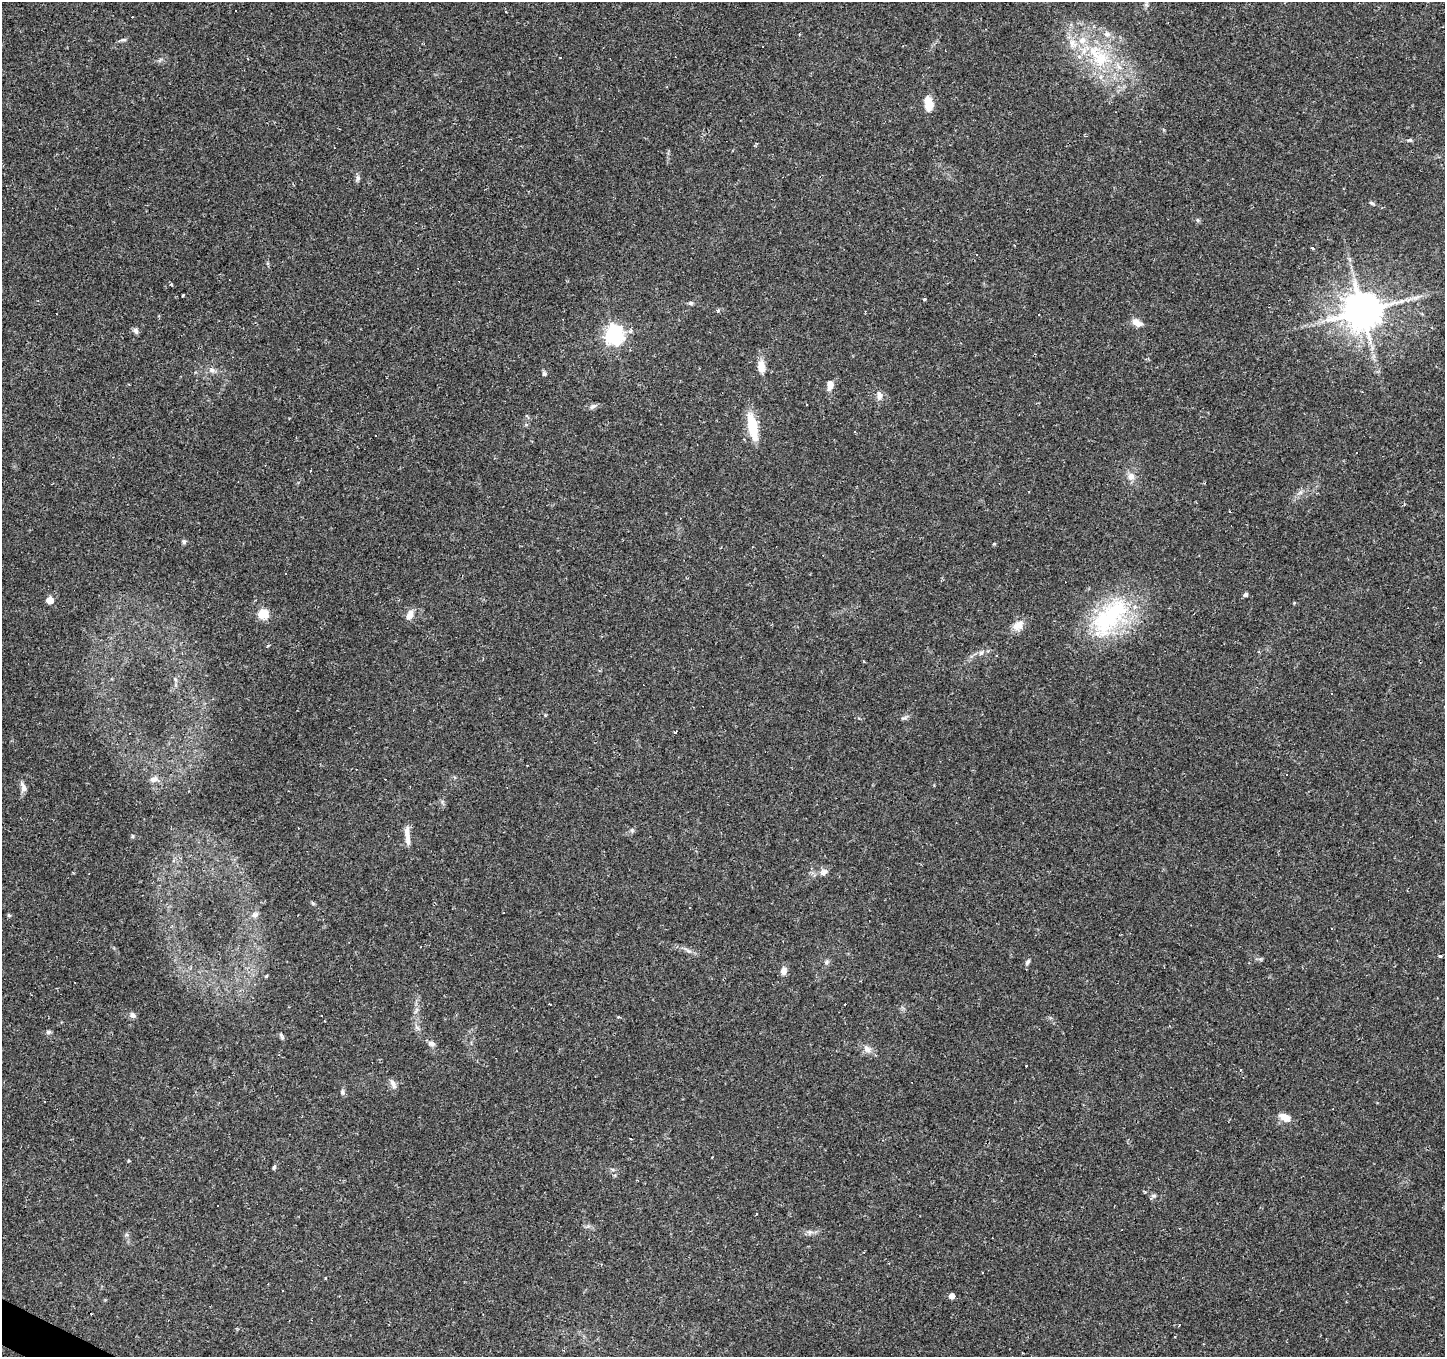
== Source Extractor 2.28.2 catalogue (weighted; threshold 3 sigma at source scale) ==
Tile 7 of 4 x 4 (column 3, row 2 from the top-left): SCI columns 2888-4330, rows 2901-4255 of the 5776 x 5869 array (HDU 1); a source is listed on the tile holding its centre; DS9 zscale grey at full resolution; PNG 1447 x 1359 px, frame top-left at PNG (2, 2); no overlay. Shown black and unused: <1% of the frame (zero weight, under 2 of 3 exposures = <1% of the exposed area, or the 3 px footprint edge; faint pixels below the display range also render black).
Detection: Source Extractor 2.28.2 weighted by HDU 2 'WHT'; one run over the whole footprint, this tile lists its part. Background 0.0537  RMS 0.0043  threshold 0.0192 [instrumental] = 3 sigma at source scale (4.5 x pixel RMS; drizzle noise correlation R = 1.50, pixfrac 1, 0.0396/0.0396 arcsec/px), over >= 5 px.
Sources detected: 126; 39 cosmic-ray / hot-pixel residue — not listed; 4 inside a brighter listed object's ellipse — not listed separately; the other 83 listed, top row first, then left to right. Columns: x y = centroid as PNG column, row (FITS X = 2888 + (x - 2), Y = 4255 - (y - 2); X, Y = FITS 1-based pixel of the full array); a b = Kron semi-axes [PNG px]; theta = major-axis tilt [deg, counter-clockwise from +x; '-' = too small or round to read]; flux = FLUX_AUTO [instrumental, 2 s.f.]
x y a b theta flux
235 10 3 3 - 0.69
800 34 3 2 - 0.49
1107 34 9 7 -10 2
123 40 10 4 5 0.82
763 46 2 2 - 0.34
1099 57 44 21 -49 33
560 58 3 3 - 5.6
929 104 17 9 -80 6.1
1410 140 7 5 12 0.75
358 178 9 5 86 1.1
1371 203 7 4 -27 0.72
1197 220 6 4 -89 0.63
1312 248 3 3 - 2
183 295 3 3 - 0.63
1416 297 14 4 21 1.9
925 299 4 3 - 0.54
690 303 7 5 19 0.81
718 310 5 4 - 1
1362 311 11 10 - 1300
1137 323 14 8 -26 3.2
136 331 9 6 -57 1.2
614 335 7 7 - 180
761 367 15 8 -83 4.4
212 370 10 7 -10 1.8
544 374 6 5 - 1
830 385 12 7 87 3.4
879 395 11 7 -90 2.3
593 406 11 5 31 1.2
752 426 25 9 -78 16
855 432 3 2 - 0.42
375 435 3 3 - 0.83
1131 476 11 9 90 2.9
1300 492 8 5 59 1.3
184 542 7 5 90 0.84
994 544 4 4 - 0.48
286 573 3 3 - 0.61
1246 595 5 4 - 1.3
50 600 5 5 - 8.1
1294 603 4 3 - 0.37
263 614 5 5 - 26
410 614 15 8 67 3
1110 617 65 33 46 50
1018 625 15 11 36 4.5
268 646 5 3 - 0.39
175 679 6 4 -47 0.7
904 718 12 3 15 0.87
675 732 3 3 - 1.2
153 779 10 7 25 2.1
23 787 13 6 -77 2.1
632 830 7 4 -1 0.73
407 832 17 7 85 3
132 836 5 4 - 0.5
824 872 12 8 27 2.1
9 915 5 4 - 0.52
255 915 9 7 13 1.8
1332 929 3 3 - 0.89
421 947 2 2 - 0.3
688 951 10 3 -21 1.2
1440 956 4 3 - 0.61
827 962 7 4 70 0.78
1028 962 8 4 54 0.9
783 971 8 7 - 2.6
267 976 5 3 - 0.49
416 1011 11 3 79 1.2
132 1015 8 7 - 1.4
618 1016 3 3 - 0.56
417 1027 10 3 -50 0.9
48 1032 7 5 14 0.86
282 1037 7 5 -23 0.79
432 1044 9 7 -12 1.6
867 1049 11 9 -32 2.7
1240 1070 3 3 - 0.6
393 1084 14 6 -66 1.9
342 1092 7 6 - 1.1
1285 1117 13 8 -25 4.5
631 1139 3 2 - 0.5
274 1167 6 4 74 0.72
612 1169 6 4 -19 0.62
1150 1198 6 5 - 1.2
756 1213 3 2 - 0.37
810 1232 8 6 0 1.3
282 1291 2 2 - 0.4
952 1296 4 4 - 3